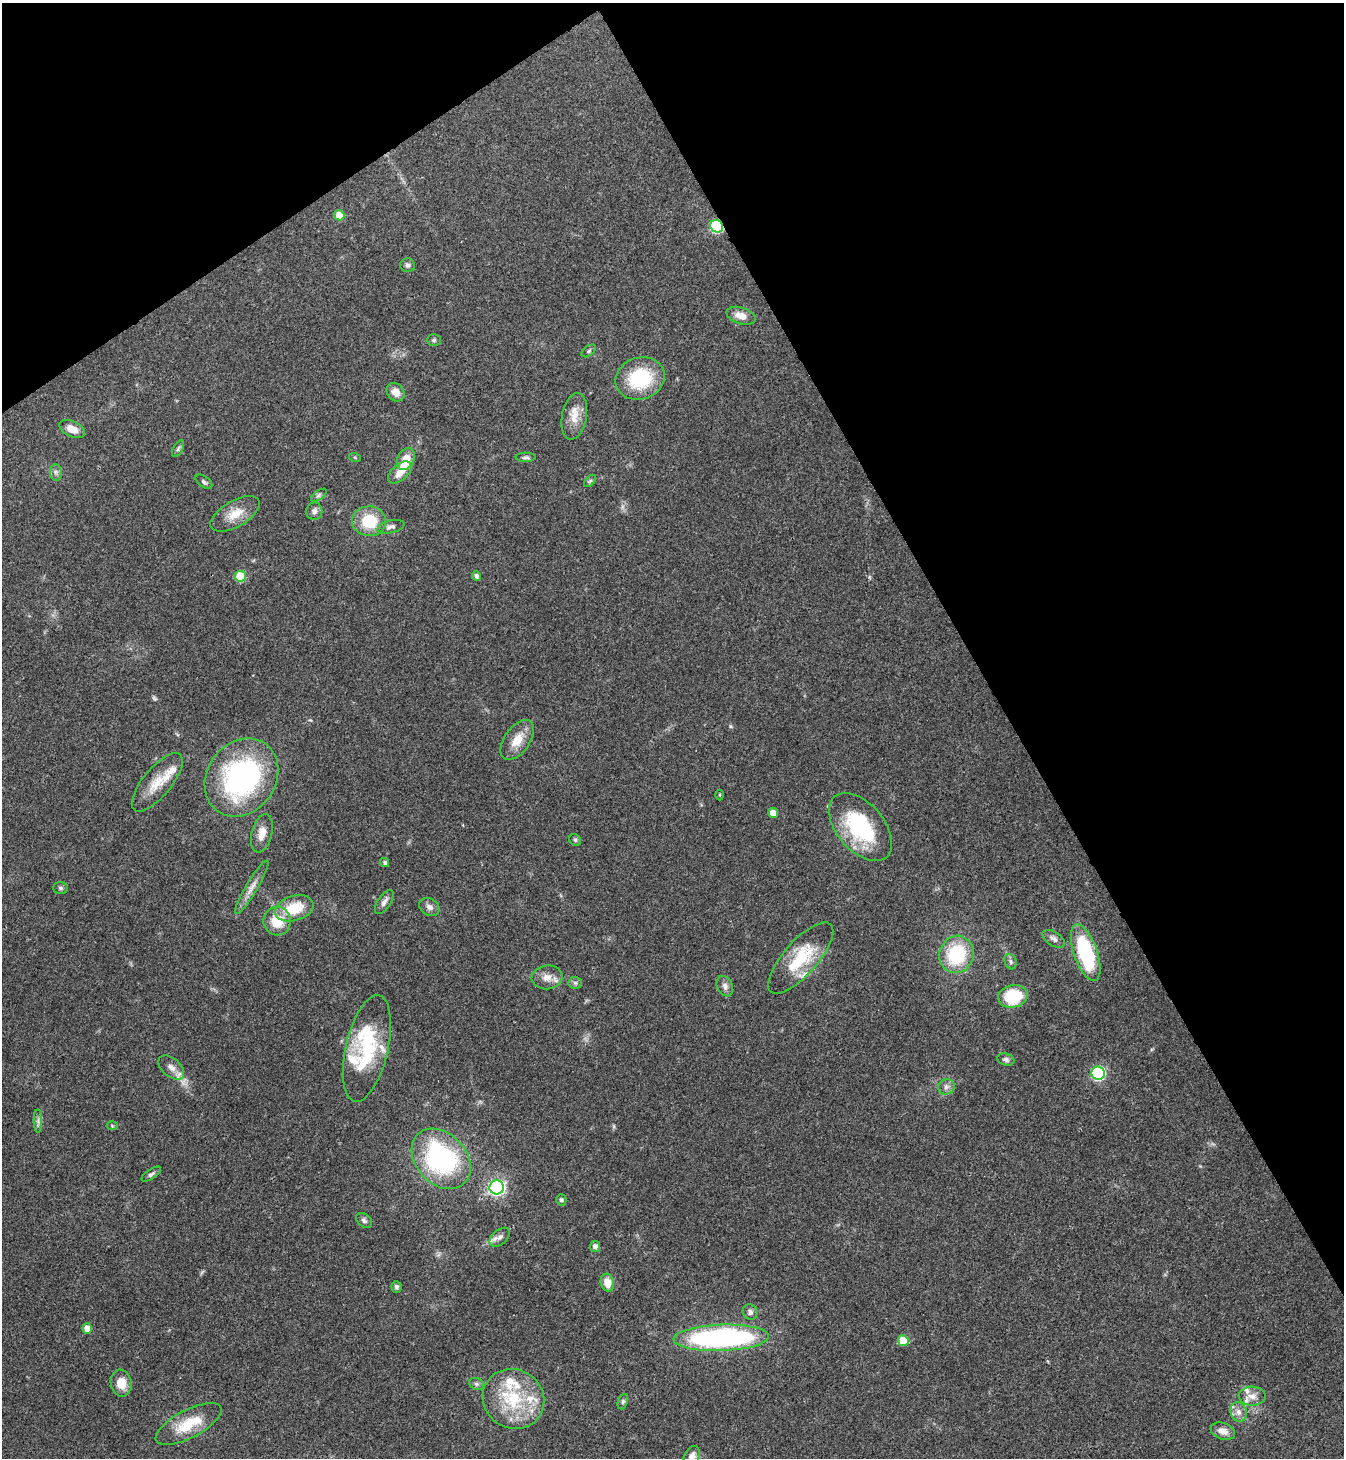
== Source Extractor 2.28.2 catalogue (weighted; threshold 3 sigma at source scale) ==
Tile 3 of 4 x 4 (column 3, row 1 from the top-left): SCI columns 2982-4323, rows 4372-5827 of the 5825 x 5833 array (HDU 1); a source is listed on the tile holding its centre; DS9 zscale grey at full resolution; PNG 1346 x 1460 px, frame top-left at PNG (2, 3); each listed source drawn as its Kron ellipse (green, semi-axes under 4 px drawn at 4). Shown black and unused: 31% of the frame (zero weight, under 3 of 4 exposures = <1% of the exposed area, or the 3 px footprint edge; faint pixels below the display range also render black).
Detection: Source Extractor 2.28.2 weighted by HDU 2 'WHT'; one run over the whole footprint, this tile lists its part. Background 0.062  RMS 0.0053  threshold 0.024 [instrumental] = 3 sigma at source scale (4.5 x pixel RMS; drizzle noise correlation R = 1.50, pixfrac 1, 0.05/0.05 arcsec/px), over >= 5 px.
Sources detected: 90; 1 too faint to see at this stretch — neither listed nor drawn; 11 inside a brighter listed object's ellipse — not listed separately; the other 78 listed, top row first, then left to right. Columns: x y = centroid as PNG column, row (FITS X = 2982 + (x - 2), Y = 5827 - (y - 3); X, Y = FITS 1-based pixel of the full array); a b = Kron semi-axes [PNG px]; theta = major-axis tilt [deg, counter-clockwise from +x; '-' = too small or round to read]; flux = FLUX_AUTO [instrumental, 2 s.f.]
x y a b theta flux
339 215 5 5 - 10
717 226 7 6 - 63
408 265 7 7 - 1.5
741 316 15 8 -17 5.4
434 340 7 6 - 0.94
589 351 8 5 39 0.99
640 378 25 21 18 32
396 392 10 8 -49 5
574 416 24 12 79 7.9
72 429 14 7 -25 5.3
178 449 9 4 63 1
526 457 10 4 -1 1.2
355 458 6 4 -20 0.62
406 459 11 8 64 7.7
56 472 8 5 -83 1.6
400 472 14 8 42 5.7
590 481 7 4 45 0.97
204 482 10 5 -37 1.4
319 495 9 4 36 1.2
314 511 9 8 - 2.3
235 514 27 13 30 9.5
369 521 17 15 -3 18
391 527 14 6 14 2.1
240 576 5 5 - 21
477 576 5 4 - 1.8
517 740 22 12 55 9
241 777 41 34 55 100
157 782 36 14 50 13
720 795 5 3 - 0.56
773 813 5 5 - 6.4
860 827 40 23 -50 48
262 833 19 10 76 6.3
575 840 6 5 - 0.92
385 862 5 4 - 1.3
252 887 31 6 59 4.9
61 888 7 6 - 1.2
384 902 14 6 56 2.6
429 907 11 8 -34 2.6
294 908 20 12 17 17
277 921 14 13 - 14
1054 939 12 7 -34 2.3
1086 953 30 11 -71 51
957 954 19 17 73 32
801 958 45 17 49 26
1010 961 8 6 -73 1.4
547 977 15 12 8 5.3
575 983 6 6 - 1.3
725 986 10 8 -68 2.4
1013 996 15 11 14 25
367 1048 54 21 77 41
1006 1059 8 6 -19 1.6
171 1068 15 9 -41 4.1
1098 1073 7 6 - 71
946 1087 8 7 - 2.2
38 1121 11 3 -90 1.5
112 1126 5 3 - 0.5
441 1159 34 25 -48 86
151 1174 11 5 35 1.4
497 1187 7 7 - 160
561 1200 6 5 - 1.4
364 1220 9 6 -39 1.5
500 1237 12 7 40 2.6
595 1246 5 5 - 2.2
607 1283 9 6 -76 6.3
396 1287 6 5 - 1.4
750 1312 8 7 - 2.1
87 1329 5 4 - 6.3
721 1338 48 13 2 130
903 1341 5 5 - 16
121 1383 13 10 -79 7.5
476 1384 7 6 - 1.1
1252 1396 13 9 -2 4.7
513 1399 31 29 -36 33
623 1402 8 4 70 1.1
1239 1412 10 8 -74 3.3
189 1424 36 14 28 18
1223 1431 12 8 -19 4.3
692 1456 11 7 65 3.1
Overlapping masked pixels (flux is a lower limit): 1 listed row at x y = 717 226
Isophote crosses this tile's border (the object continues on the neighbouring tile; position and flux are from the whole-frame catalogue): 1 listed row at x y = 692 1456